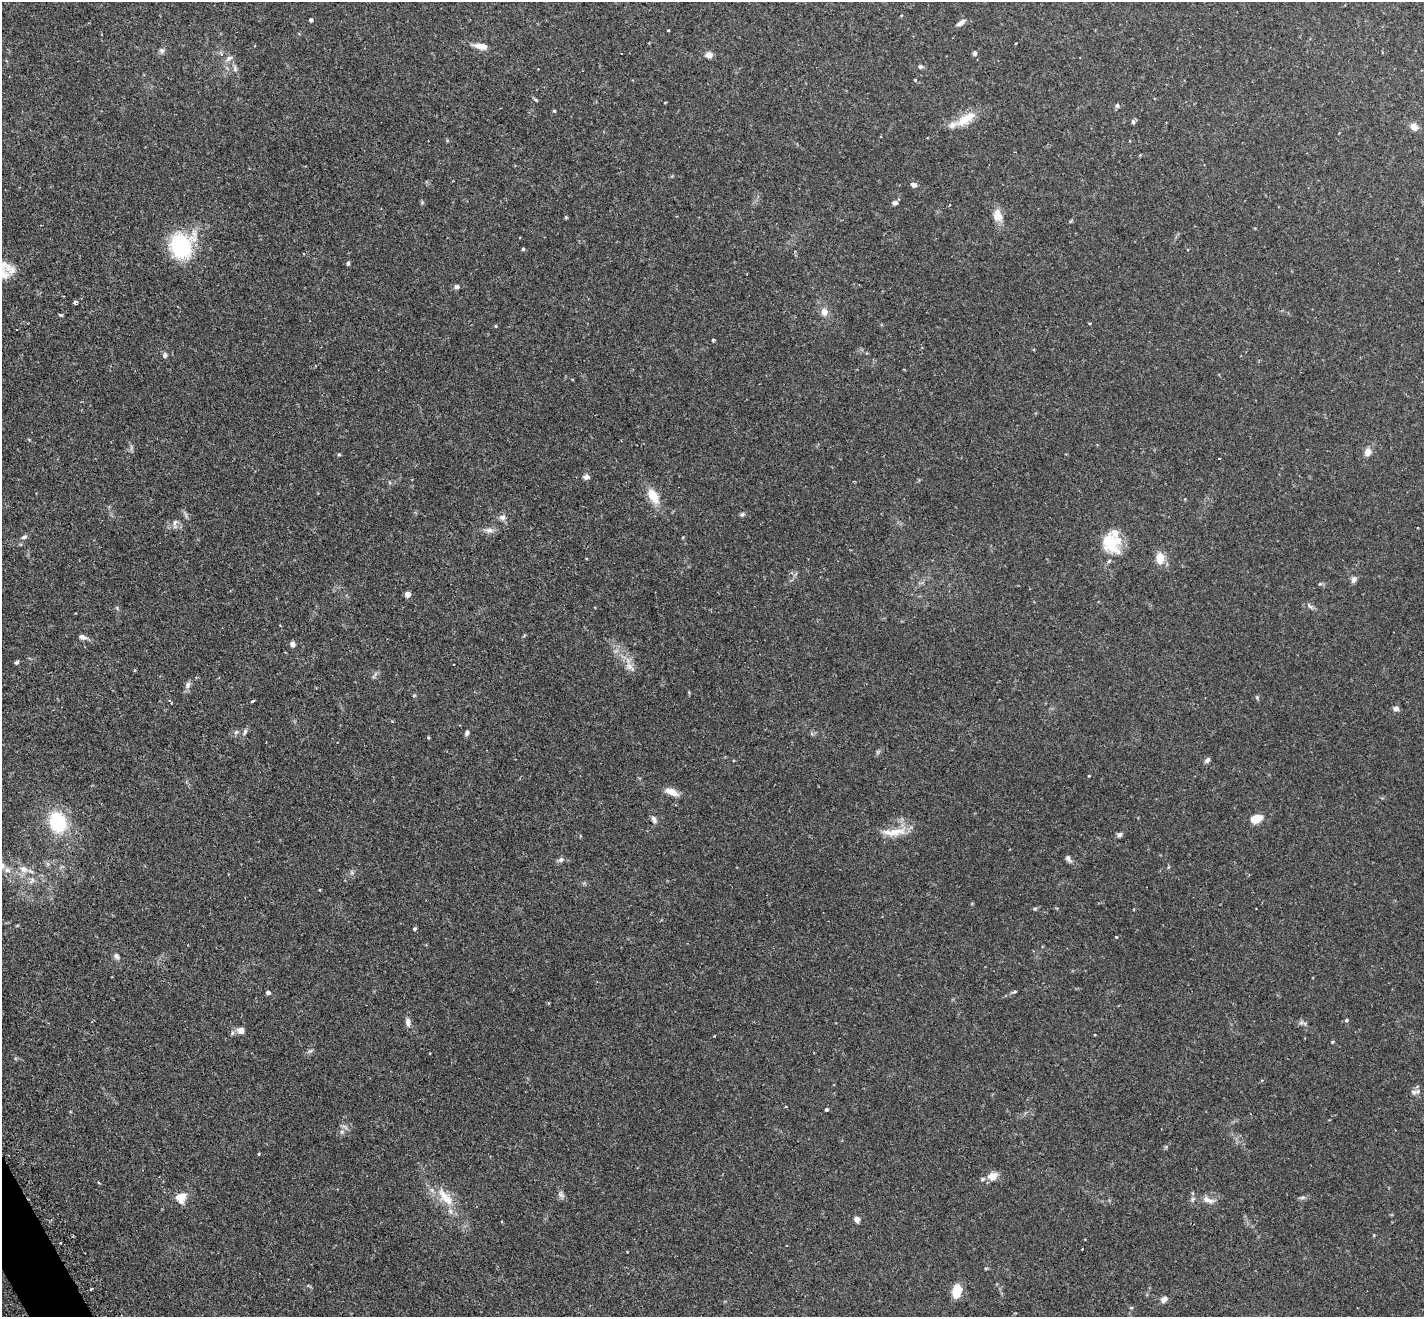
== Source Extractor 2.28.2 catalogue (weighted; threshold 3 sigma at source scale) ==
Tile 7 of 4 x 4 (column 3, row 2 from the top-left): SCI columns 2889-4310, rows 2813-4127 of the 5775 x 5761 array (HDU 1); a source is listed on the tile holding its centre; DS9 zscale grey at full resolution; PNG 1426 x 1319 px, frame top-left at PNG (2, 2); no overlay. Shown black and unused: <1% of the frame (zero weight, under 2 of 3 exposures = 4% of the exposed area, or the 3 px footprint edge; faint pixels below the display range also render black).
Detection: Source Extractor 2.28.2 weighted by HDU 2 'WHT'; one run over the whole footprint, this tile lists its part. Background 0.211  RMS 0.0069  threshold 0.0309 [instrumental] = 3 sigma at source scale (4.5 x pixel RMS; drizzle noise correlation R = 1.50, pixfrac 1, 0.05/0.05 arcsec/px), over >= 5 px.
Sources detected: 114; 1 too faint to see at this stretch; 4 cosmic-ray / hot-pixel residue — not listed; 3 inside a brighter listed object's ellipse — not listed separately; the other 106 listed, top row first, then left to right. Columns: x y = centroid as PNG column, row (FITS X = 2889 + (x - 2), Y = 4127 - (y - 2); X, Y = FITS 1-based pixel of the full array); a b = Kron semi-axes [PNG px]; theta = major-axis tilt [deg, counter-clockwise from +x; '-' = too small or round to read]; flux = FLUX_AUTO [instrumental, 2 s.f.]
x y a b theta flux
311 20 4 4 - 1.6
961 23 13 6 36 2.9
668 30 3 2 - 1.1
1016 44 3 3 - 0.75
478 46 16 7 -10 4.3
161 50 8 7 - 1.7
975 53 5 4 - 2.3
709 55 7 6 - 4.3
229 58 12 6 32 2.6
920 67 7 5 -14 1.4
235 69 8 6 -76 1.8
915 80 4 3 - 0.65
1117 105 6 5 - 1.5
554 111 4 3 - 0.73
965 119 28 12 36 13
1133 122 7 5 -74 1.3
1414 127 9 7 -41 4.3
913 185 8 6 -19 2
895 203 7 5 13 1.7
998 216 16 11 -73 6.9
566 217 4 3 - 0.82
181 245 24 22 67 55
523 249 4 4 - 0.82
348 263 5 5 - 1.1
457 287 7 6 - 1.6
75 302 4 3 - 2.4
824 312 10 9 - 4.4
1089 324 4 3 - 0.68
496 326 5 3 - 0.55
713 340 3 3 - 1.3
165 355 6 6 - 1.8
1367 452 10 8 73 3.8
339 454 4 4 - 0.72
1219 459 3 3 - 1.4
586 477 8 6 6 2.2
653 496 18 10 -60 12
742 514 7 5 41 1.2
502 517 9 7 -10 2.6
175 524 13 5 85 2
489 530 13 7 -1 3.3
24 537 8 5 20 1.7
1111 544 27 22 -64 22
1160 559 11 8 90 11
1354 579 9 6 66 2.3
408 594 4 4 - 6.4
1310 606 11 5 -40 1.9
117 608 6 4 -74 0.83
83 637 12 7 -15 2.5
292 644 6 5 - 2.8
17 662 6 4 31 1
454 664 3 2 - 0.61
630 667 18 9 -42 5.6
188 685 9 6 90 2.3
414 696 5 3 - 0.63
1257 697 6 5 - 0.93
252 701 3 3 - 1.6
1396 708 7 7 - 2
236 732 6 5 - 1.3
245 732 9 5 65 1.6
467 733 6 5 - 1.7
878 752 7 4 90 0.99
1207 760 8 5 44 1.8
1089 776 4 2 - 0.46
671 792 17 7 -24 6.6
1256 819 14 9 20 7.7
654 820 10 6 -63 2.2
58 822 21 16 -71 36
894 832 33 10 8 11
1119 834 7 5 22 1.8
1068 858 9 6 -57 2
561 860 9 5 38 1.8
24 869 13 9 -33 5.5
32 880 9 6 74 2.7
319 890 3 3 - 0.57
1035 909 6 5 - 0.93
414 929 4 4 - 1
1116 937 4 4 - 0.49
117 956 9 6 -47 2.2
268 992 4 4 - 2.4
1015 992 7 3 9 0.82
1346 1020 5 4 - 1.2
408 1022 11 6 -82 3.2
1305 1024 7 4 -43 1.5
241 1030 9 8 - 4
1332 1042 4 3 - 0.58
310 1051 7 4 17 1.1
1262 1081 4 2 - 0.55
1417 1092 9 8 - 2.6
786 1107 4 2 - 0.44
826 1109 4 4 - 1
342 1132 6 5 - 1.5
259 1154 4 3 - 0.53
992 1176 13 9 22 6
98 1182 4 3 - 0.58
561 1195 12 7 -59 2.2
181 1197 13 12 - 7.7
445 1197 33 13 -48 16
1302 1197 8 6 2 1.5
1208 1200 18 7 -17 4.7
857 1219 6 5 - 3.7
1374 1235 4 4 - 0.54
60 1243 3 3 - 0.82
91 1289 3 2 - 0.72
957 1290 12 8 80 15
1164 1299 8 6 35 3
1131 1308 5 3 - 0.58